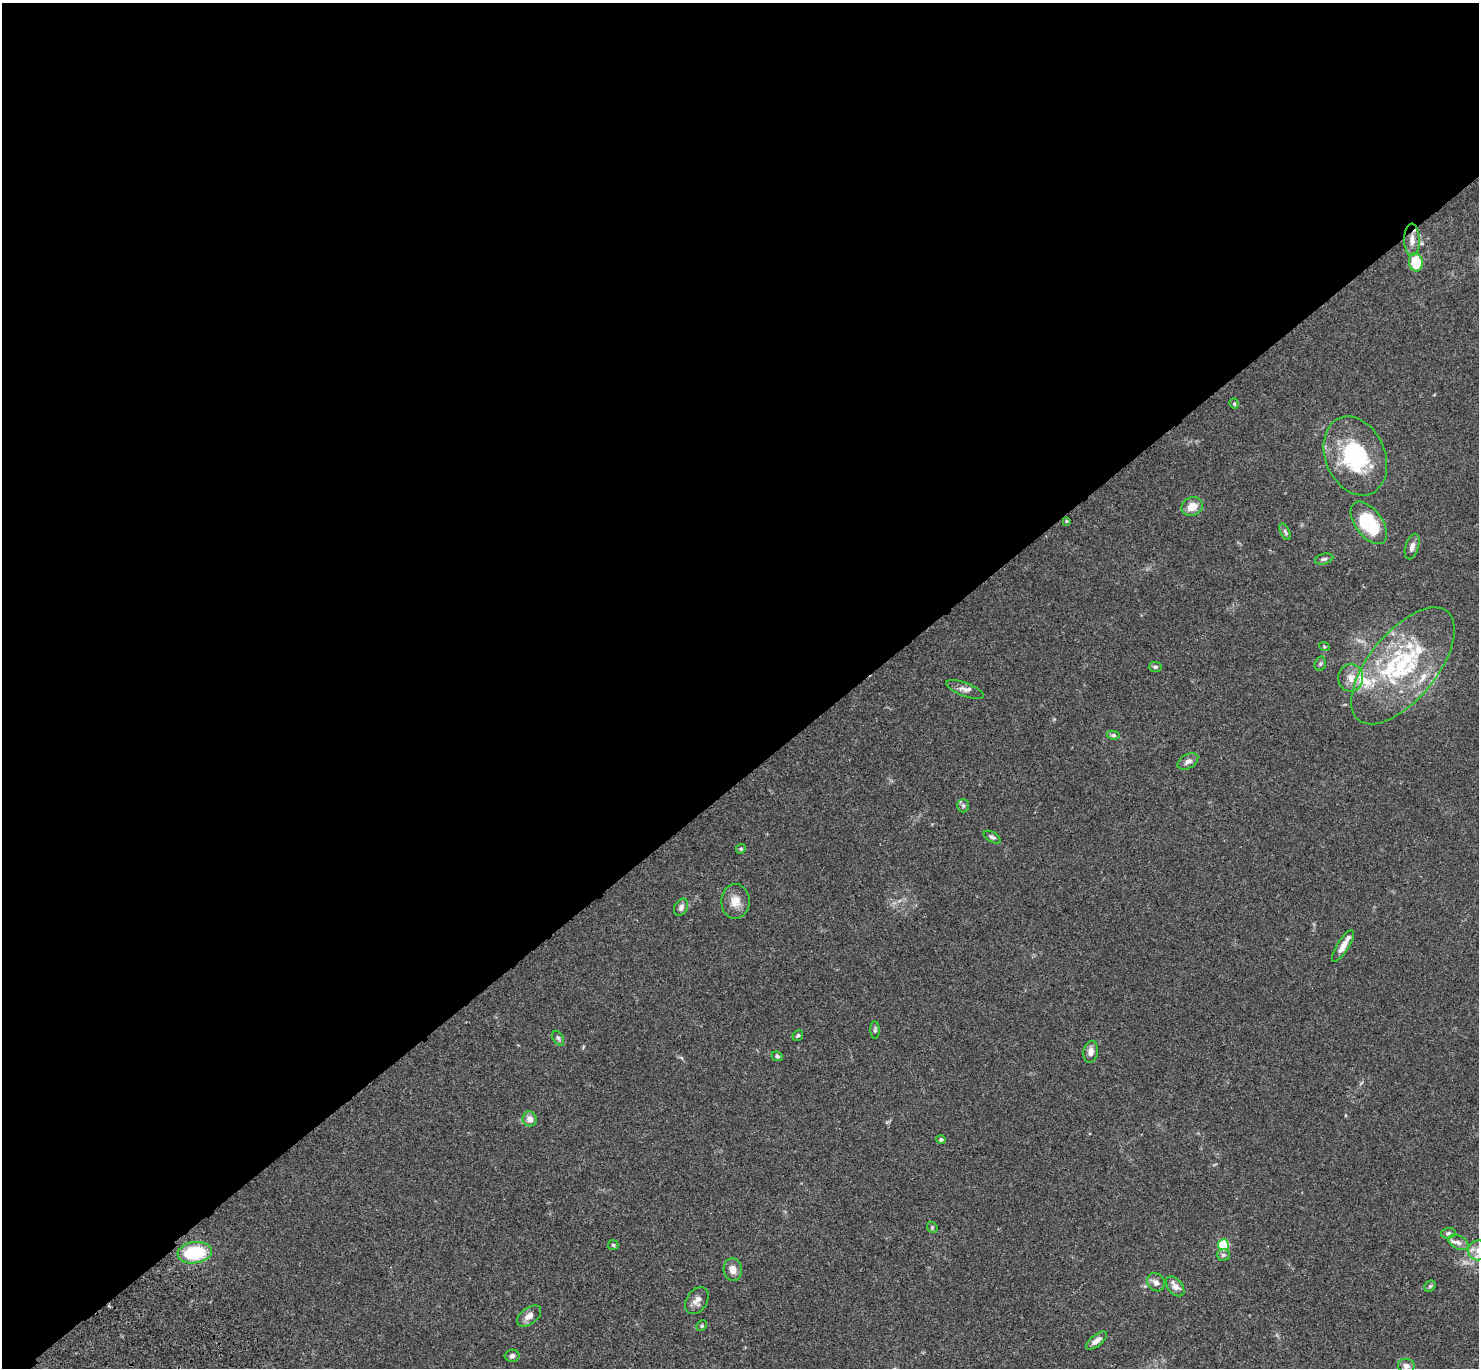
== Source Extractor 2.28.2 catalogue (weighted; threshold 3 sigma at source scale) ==
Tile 2 of 4 x 4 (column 2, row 1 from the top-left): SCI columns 1580-3056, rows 4480-5845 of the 6108 x 6088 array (HDU 1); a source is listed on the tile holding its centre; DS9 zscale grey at full resolution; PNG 1481 x 1370 px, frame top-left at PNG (2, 3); each listed source drawn as its Kron ellipse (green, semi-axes under 4 px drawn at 4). Shown black and unused: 57% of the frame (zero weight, under 3 of 4 exposures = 6% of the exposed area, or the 3 px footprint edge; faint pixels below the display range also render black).
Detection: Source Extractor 2.28.2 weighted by HDU 2 'WHT'; one run over the whole footprint, this tile lists its part. Background 0.0604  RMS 0.0053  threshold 0.0237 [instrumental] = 3 sigma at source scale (4.5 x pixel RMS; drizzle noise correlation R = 1.50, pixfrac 1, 0.05/0.05 arcsec/px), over >= 5 px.
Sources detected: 56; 1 inside a brighter object's white glare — neither listed nor drawn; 6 inside a brighter listed object's ellipse — not listed separately; the other 49 listed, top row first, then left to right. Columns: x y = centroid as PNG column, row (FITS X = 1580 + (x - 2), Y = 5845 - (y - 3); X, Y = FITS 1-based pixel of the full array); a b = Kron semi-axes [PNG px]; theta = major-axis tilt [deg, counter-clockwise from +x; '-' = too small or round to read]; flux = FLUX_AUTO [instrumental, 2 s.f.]
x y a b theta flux
1412 240 16 8 -89 4.3
1416 262 9 7 -82 14
1234 404 5 4 - 0.67
1355 456 41 30 -67 44
1192 506 11 9 22 6.1
1066 521 4 4 - 0.54
1369 523 24 13 -54 29
1285 532 9 4 -65 1.1
1412 546 13 6 72 2.5
1324 559 9 5 15 1.2
1324 646 5 3 - 0.52
1320 664 7 5 72 1
1403 666 70 34 51 65
1155 667 6 5 - 0.93
1351 678 13 12 - 5.4
965 689 20 6 -21 3
1113 735 6 4 -9 0.94
1188 761 11 7 31 2.6
963 806 7 5 -88 1.1
992 837 9 5 -30 1.3
741 849 5 4 - 0.69
735 901 17 14 89 6.2
681 907 9 6 62 1.8
1343 946 18 6 58 4.4
875 1030 9 4 -88 0.9
798 1035 6 5 - 0.74
558 1038 8 5 -58 1.1
1091 1052 11 7 79 2.9
777 1056 6 4 -25 0.93
530 1119 7 7 - 3.6
941 1140 5 4 - 1
932 1227 6 4 -47 0.74
1448 1233 7 5 3 1.1
1458 1242 11 6 -29 2.2
613 1245 5 5 - 0.7
1223 1245 5 5 - 39
1478 1250 10 10 - 4
195 1253 17 10 7 27
1223 1255 6 5 - 1
733 1270 11 9 -86 3.9
1156 1282 9 8 - 2.5
1175 1286 11 7 -49 3.8
1430 1286 6 5 - 0.82
697 1301 15 10 57 3.4
529 1316 14 8 37 3.5
702 1326 5 4 - 0.77
1096 1341 12 5 38 3.1
512 1356 7 6 - 1.3
1406 1366 8 7 - 2.9
Isophote crosses this tile's border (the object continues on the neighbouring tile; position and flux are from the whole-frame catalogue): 1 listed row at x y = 1478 1250